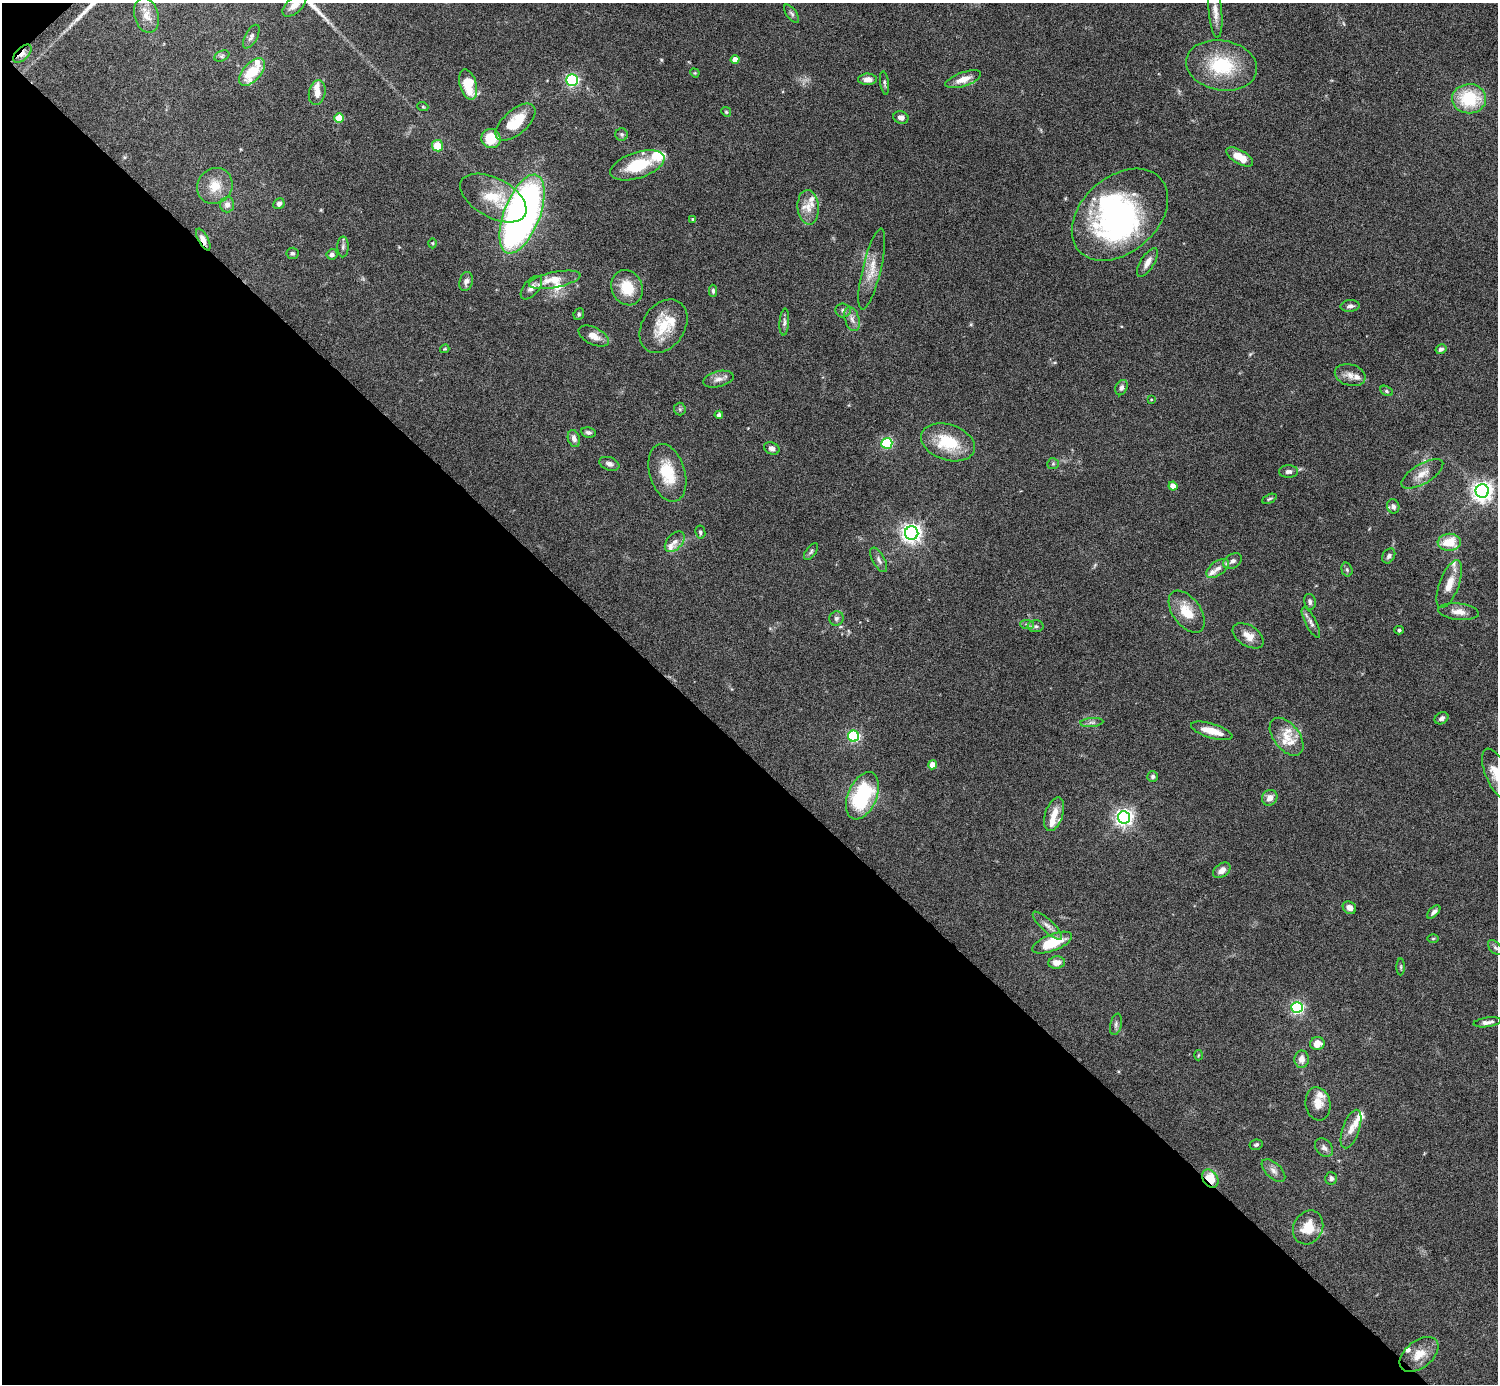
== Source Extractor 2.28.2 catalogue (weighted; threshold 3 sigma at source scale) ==
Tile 9 of 4 x 4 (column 1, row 3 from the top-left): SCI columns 3-1498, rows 1682-3063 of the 5985 x 5985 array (HDU 1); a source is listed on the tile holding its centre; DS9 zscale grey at full resolution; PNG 1500 x 1386 px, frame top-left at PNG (2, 3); each listed source drawn as its Kron ellipse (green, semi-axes under 4 px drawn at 4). Shown black and unused: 46% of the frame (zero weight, under 6 of 12 exposures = <1% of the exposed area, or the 3 px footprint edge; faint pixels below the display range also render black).
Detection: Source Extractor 2.28.2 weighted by HDU 2 'WHT'; one run over the whole footprint, this tile lists its part. Background 0.0755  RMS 0.0035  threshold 0.0144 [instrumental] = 3 sigma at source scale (4.09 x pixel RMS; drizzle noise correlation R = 1.36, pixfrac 0.8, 0.05/0.05 arcsec/px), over >= 5 px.
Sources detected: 156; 2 inside a brighter object's white glare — neither listed nor drawn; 20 inside a brighter listed object's ellipse — not listed separately; the other 134 listed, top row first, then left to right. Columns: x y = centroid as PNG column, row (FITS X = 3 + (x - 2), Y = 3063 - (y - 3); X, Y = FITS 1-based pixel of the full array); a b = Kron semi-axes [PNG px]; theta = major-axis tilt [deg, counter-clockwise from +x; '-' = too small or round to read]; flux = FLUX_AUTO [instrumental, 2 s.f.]
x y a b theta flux
294 5 14 7 43 2.7
1215 12 26 6 -85 2.9
792 14 11 5 -53 0.81
146 15 18 12 -74 3.8
251 37 13 6 61 1.2
22 54 11 6 45 1.9
222 56 8 5 25 0.68
735 60 4 4 - 3.3
1222 65 36 25 -10 19
252 72 16 9 49 11
695 73 5 4 - 0.31
867 79 9 6 1 2
963 79 18 7 19 3.6
572 80 6 6 - 59
885 83 12 3 -82 0.61
468 85 15 8 -74 9.2
317 93 12 8 79 2.6
1469 99 17 14 1 16
423 107 5 3 - 0.32
726 112 5 4 - 0.38
901 117 8 6 -19 1.3
339 118 5 4 - 9.5
516 122 24 12 42 9.9
622 134 6 6 - 0.69
491 139 9 9 - 7.9
437 146 5 5 - 6
1240 157 15 7 -30 5.3
637 165 28 13 18 14
215 186 18 17 - 6
493 198 36 19 -29 10
279 204 6 5 - 0.83
227 205 8 7 - 1.8
808 207 17 10 -86 4.1
522 214 42 18 69 170
1120 215 55 38 42 75
693 219 4 3 - 0.44
203 240 12 5 -61 2.3
433 243 5 3 - 0.32
343 247 10 5 89 0.97
292 253 6 5 - 0.61
332 254 5 5 - 0.87
1147 262 16 6 58 2.3
872 269 41 9 76 5.8
555 280 26 8 11 6.9
466 281 10 6 74 1.4
531 288 14 7 50 1.8
627 288 18 15 -64 8.4
713 291 6 4 -90 0.56
1350 306 9 5 5 1.2
843 310 7 7 - 0.95
579 314 6 5 - 0.52
852 319 12 7 -74 1.8
784 322 13 5 86 1
664 326 29 21 56 10
594 336 16 8 -27 3.1
445 349 5 3 - 0.3
1441 349 6 5 - 0.95
1350 375 15 10 -16 2.6
718 379 16 8 13 2.1
1121 388 8 6 65 1.2
1386 391 7 4 -29 0.59
1151 399 4 2 - 0.22
680 409 6 6 - 0.63
719 415 4 4 - 1
588 432 7 5 -8 0.84
574 438 8 6 -73 1.7
948 442 28 18 -19 14
887 443 5 5 - 33
772 448 8 6 -22 1.2
609 464 10 6 -20 1.3
1053 464 6 5 - 0.55
1288 472 9 6 2 1.3
667 473 30 17 -73 11
1422 474 24 10 31 3.7
1173 486 4 4 - 3.8
1482 491 6 6 - 200
1269 499 8 4 27 0.52
1393 506 7 6 - 1.1
700 532 6 5 - 0.65
912 533 6 6 - 180
675 542 12 7 48 1.8
1449 542 12 8 2 7.4
811 552 10 5 53 0.73
1389 556 8 6 58 0.98
879 560 13 6 -61 1.3
1232 561 10 7 32 1.3
1218 568 13 7 36 2
1347 570 7 5 -73 0.68
1449 584 25 9 70 4.7
1310 602 8 6 -78 1
1187 612 24 14 -54 7.1
1459 612 20 8 -6 2.9
836 618 7 6 - 1
1311 623 17 5 -62 1.5
1027 624 7 4 -2 0.71
1036 626 8 6 0 0.81
1399 630 4 4 - 0.51
1248 636 17 10 -33 3.5
1442 718 7 5 33 0.98
1092 722 11 4 4 0.99
1212 731 21 7 -17 5
854 736 5 5 - 41
1287 737 22 13 -52 4.8
932 765 4 4 - 4.1
1497 774 27 11 -67 7.1
1153 776 5 5 - 0.82
862 796 25 14 67 27
1270 798 8 7 - 2.3
1054 814 17 9 71 3.9
1124 817 6 6 - 140
1222 870 9 6 37 2
1349 908 7 6 - 1.8
1434 912 8 4 47 1
1047 926 19 6 -44 2
1433 938 5 3 - 0.31
1052 943 21 8 21 11
1495 948 9 5 -45 0.7
1057 963 8 6 6 2.6
1401 967 8 3 90 0.48
1297 1007 5 5 - 58
1487 1022 14 4 7 1.4
1116 1024 11 5 78 0.91
1317 1044 7 6 - 3.8
1198 1055 5 3 - 0.31
1302 1059 8 7 - 2.3
1318 1104 17 12 -80 3.9
1351 1129 20 8 71 3
1256 1145 6 5 - 0.62
1324 1148 10 7 -48 1.5
1273 1171 14 7 -43 1.8
1331 1178 6 6 - 1.1
1210 1179 10 7 -54 7.1
1308 1227 17 14 63 7
1419 1354 22 13 38 5.4
Overlapping masked pixels (flux is a lower limit): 3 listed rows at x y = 22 54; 203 240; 1210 1179
Isophote crosses this tile's border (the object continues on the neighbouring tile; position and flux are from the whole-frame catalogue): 2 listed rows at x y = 294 5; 1497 774